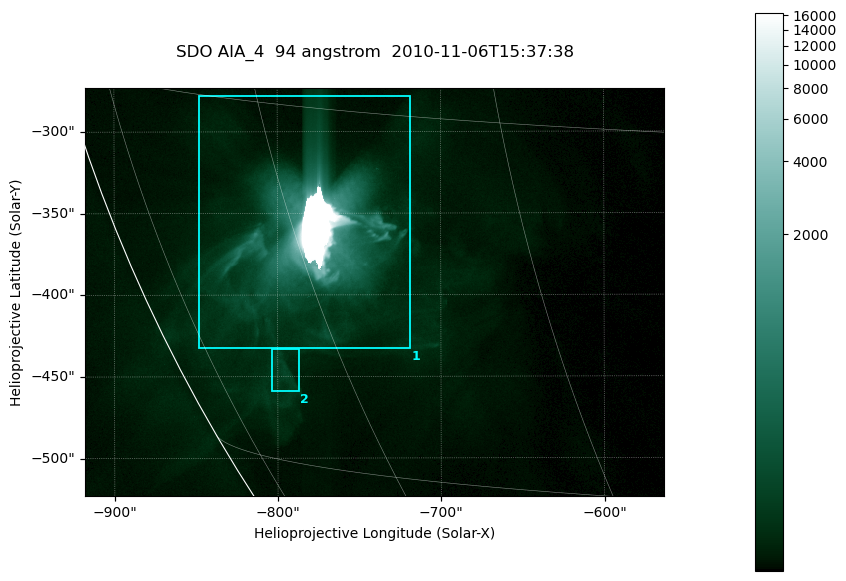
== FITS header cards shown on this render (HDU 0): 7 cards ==
TELESCOP= 'SDO     '           /
INSTRUME= 'AIA_4   '           /
WAVELNTH=                   94 /
WAVEUNIT= 'angstrom'           /
DATE-OBS= '2010-11-06T15:37:38.12' /
CTYPE1  = 'HPLN-TAN'           /
CTYPE2  = 'HPLT-TAN'           /

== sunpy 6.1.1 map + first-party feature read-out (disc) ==
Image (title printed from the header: SDO AIA_4  94 angstrom  2010-11-06T15:37:38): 591 x 417 px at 0.6 arcsec/px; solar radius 968 arcsec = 1614 px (partial field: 2.7% of the solar disc is inside the frame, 89% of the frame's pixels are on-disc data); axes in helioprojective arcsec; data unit not stated in the header (colour bar unlabelled)
Pointing: header CRPIX1/2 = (2053.81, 2042.90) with CRVAL1/2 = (0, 0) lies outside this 591 x 417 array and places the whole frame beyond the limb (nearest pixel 1.36 R_sun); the SolarSoft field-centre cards XCEN/YCEN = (-740.4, -398.3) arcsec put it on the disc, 768 arcsec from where CRPIX/CRVAL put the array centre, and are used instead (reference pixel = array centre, CRVAL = XCEN/YCEN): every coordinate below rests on XCEN/YCEN
Orientation: roll -0.138 deg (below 1 deg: not rotated)
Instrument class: DISC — disc imager (sunpy class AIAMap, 94 A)
Bright regions (active regions / flare kernels): reference = the on-disc median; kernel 5 px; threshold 5 sigma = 91.6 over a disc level ~17.4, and >= 1.15x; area >= 246 px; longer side >= 5 px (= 3 arcsec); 2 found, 2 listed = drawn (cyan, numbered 1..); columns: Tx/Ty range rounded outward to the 2 arcsec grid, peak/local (2 s.f.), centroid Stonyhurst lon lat
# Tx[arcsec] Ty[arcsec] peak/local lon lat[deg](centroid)
1 -848..-718 -434..-278 942 -59 -20
2 -804..-786 -460..-432 8.7 -66 -26
Off-limb structures (1.02-1.3 R_sun): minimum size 123 px: none found